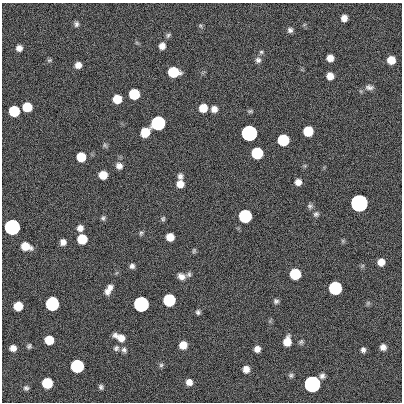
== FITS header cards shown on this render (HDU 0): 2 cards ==
NAXIS1  =                  400
NAXIS2  =                  400

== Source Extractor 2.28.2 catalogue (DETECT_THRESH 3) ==
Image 400 x 400 px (HDU 0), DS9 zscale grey, 1 PNG px = 1 image px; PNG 404 x 404 px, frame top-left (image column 1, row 400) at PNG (2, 3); no overlay
Background 0.519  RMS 33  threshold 100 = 3 sigma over >= 5 px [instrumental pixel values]
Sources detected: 88; all 88 listed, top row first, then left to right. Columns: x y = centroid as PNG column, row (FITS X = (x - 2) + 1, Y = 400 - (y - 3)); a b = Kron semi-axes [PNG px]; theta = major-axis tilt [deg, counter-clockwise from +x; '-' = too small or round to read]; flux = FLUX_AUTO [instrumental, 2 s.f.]
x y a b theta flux
344 18 6 6 - 1.5e+04
76 24 7 6 - 6.2e+03
200 26 7 5 -55 3.8e+03
290 30 6 6 - 6.8e+03
168 35 8 6 46 4.7e+03
162 46 7 7 - 1.3e+04
19 48 7 6 - 1.2e+04
261 52 5 5 - 3.8e+03
330 58 6 6 - 1.8e+04
49 60 7 5 20 3.6e+03
258 60 8 8 - 8.1e+03
391 60 7 7 - 3.2e+04
78 65 6 6 - 1.5e+04
173 72 8 7 - 1.2e+05
330 76 6 6 - 1.9e+04
369 87 12 7 -5 9.6e+03
134 94 7 7 - 1.2e+05
117 99 7 7 - 4.7e+04
27 107 7 7 - 7.2e+04
203 108 7 7 - 3.9e+04
214 109 7 7 - 1.3e+04
14 111 7 7 - 1.2e+05
250 111 7 5 1 3.7e+03
158 123 7 7 - 1.0e+06
308 131 7 7 - 9.0e+04
145 132 8 7 - 5.0e+04
249 133 7 7 - 3.5e+06
283 140 7 7 - 2.1e+05
105 145 8 5 -54 4.3e+03
257 153 7 7 - 2.1e+05
81 157 7 7 - 5.8e+04
119 166 8 7 - 1.2e+04
103 175 7 6 - 3.5e+04
180 176 7 7 - 7.3e+03
298 182 6 6 - 1.4e+04
180 184 7 7 - 2.3e+04
359 203 7 7 - 1.1e+07
310 206 7 6 - 5.5e+03
316 214 7 7 - 5.8e+03
245 216 7 7 - 5.4e+05
103 218 6 5 - 4.7e+03
163 219 6 5 - 3.9e+03
12 227 7 7 - 2.9e+06
80 228 7 6 - 1.3e+04
141 233 8 5 80 4.0e+03
170 237 6 6 - 2.7e+04
82 239 7 7 - 7.7e+04
343 241 6 4 -72 3.0e+03
63 242 6 6 - 1.2e+04
26 246 9 7 -19 3.7e+04
194 251 7 5 64 3.7e+03
381 262 7 6 - 2.0e+04
132 266 7 6 - 6.9e+03
189 274 7 6 - 5.0e+03
295 274 7 7 - 1.4e+05
181 276 10 7 -26 1.3e+04
110 287 7 6 - 8.7e+03
335 288 7 7 - 5.7e+05
108 291 9 8 - 1.2e+04
169 300 7 7 - 3.1e+05
276 301 7 6 - 5.5e+03
368 303 6 5 - 3.7e+03
52 304 8 7 - 6.1e+05
141 304 7 7 - 2.1e+06
18 306 7 7 - 4.9e+04
198 312 6 6 - 5.3e+03
120 337 13 7 -26 2.5e+04
49 340 7 7 - 4.8e+04
287 341 9 6 78 3.3e+04
301 342 7 6 - 4.5e+03
183 345 7 7 - 2.8e+04
29 346 6 6 - 4.4e+03
383 347 6 6 - 1.2e+04
13 348 6 6 - 1.3e+04
116 348 8 7 - 6.1e+03
257 349 6 6 - 1.3e+04
124 350 7 7 - 6.6e+03
363 350 6 5 - 6.6e+03
161 365 6 6 - 4.4e+03
77 366 7 7 - 5.2e+05
246 369 7 6 - 1.6e+04
291 375 7 6 - 4.8e+03
322 376 7 6 - 7.4e+03
189 382 6 6 - 1.5e+04
47 383 7 7 - 1.0e+05
312 384 7 7 - 5.5e+06
101 387 6 5 - 5.1e+03
26 388 7 6 - 5.6e+03